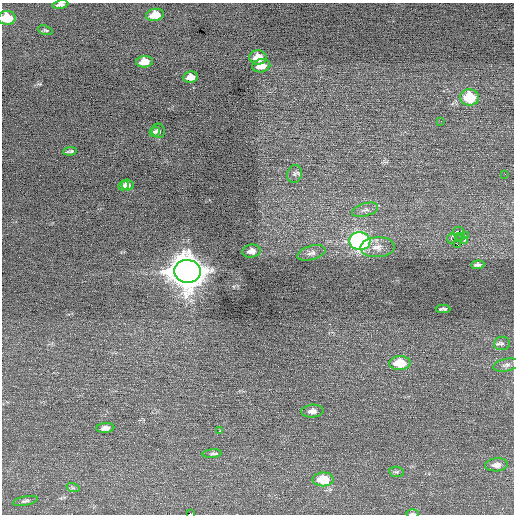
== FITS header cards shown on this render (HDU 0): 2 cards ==
NAXIS1  =                  512 / Axis length
NAXIS2  =                  512 / Axis length

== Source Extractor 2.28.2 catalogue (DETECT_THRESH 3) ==
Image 512 x 512 px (HDU 0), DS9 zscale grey, 1 PNG px = 1 image px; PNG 516 x 516 px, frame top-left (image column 1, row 512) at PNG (2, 3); each listed source drawn as its Kron ellipse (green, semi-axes under 4 px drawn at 4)
Background 0.115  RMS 0.69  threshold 2.06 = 3 sigma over >= 5 px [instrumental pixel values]
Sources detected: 45; all 45 listed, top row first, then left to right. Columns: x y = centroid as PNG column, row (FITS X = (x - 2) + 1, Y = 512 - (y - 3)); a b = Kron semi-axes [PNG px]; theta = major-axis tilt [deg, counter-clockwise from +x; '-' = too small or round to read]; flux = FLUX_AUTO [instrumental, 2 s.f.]
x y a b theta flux
60 5 8 3 9 120
155 15 9 6 10 710
7 18 9 7 2 1100
45 30 7 4 -18 69
258 57 9 7 1 700
144 62 8 6 6 480
261 66 9 6 11 550
190 77 7 5 5 330
470 97 9 8 - 1800
441 121 2 2 - 37
158 131 7 6 - 120
155 132 5 4 - 74
70 151 7 3 8 79
295 174 9 7 72 130
505 174 3 2 - 38
128 185 6 5 - 190
124 186 5 4 - 100
365 210 13 6 16 200
458 231 5 3 - 1000
465 235 2 2 - 360
461 236 3 3 - 91
451 238 5 3 - 790
465 240 3 2 - 220
360 241 10 9 - 12000
458 245 3 2 - 620
377 247 17 10 2 420
251 251 9 6 7 280
311 253 14 7 15 240
478 265 7 3 6 110
187 271 13 11 -5 100000
443 309 7 3 -1 88
502 343 8 6 6 130
400 363 10 7 2 1300
506 365 13 6 11 190
312 411 11 6 4 250
105 428 9 5 6 210
220 431 3 2 - 190
212 454 9 4 5 97
496 465 11 6 5 300
397 472 7 5 -9 80
323 479 10 7 2 1200
73 488 7 4 -18 72
25 501 12 4 11 110
190 514 4 2 - 2000
413 514 6 3 -1 53
At the frame edge (FLAGS 8, measured only in part): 4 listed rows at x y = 60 5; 7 18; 190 514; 413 514